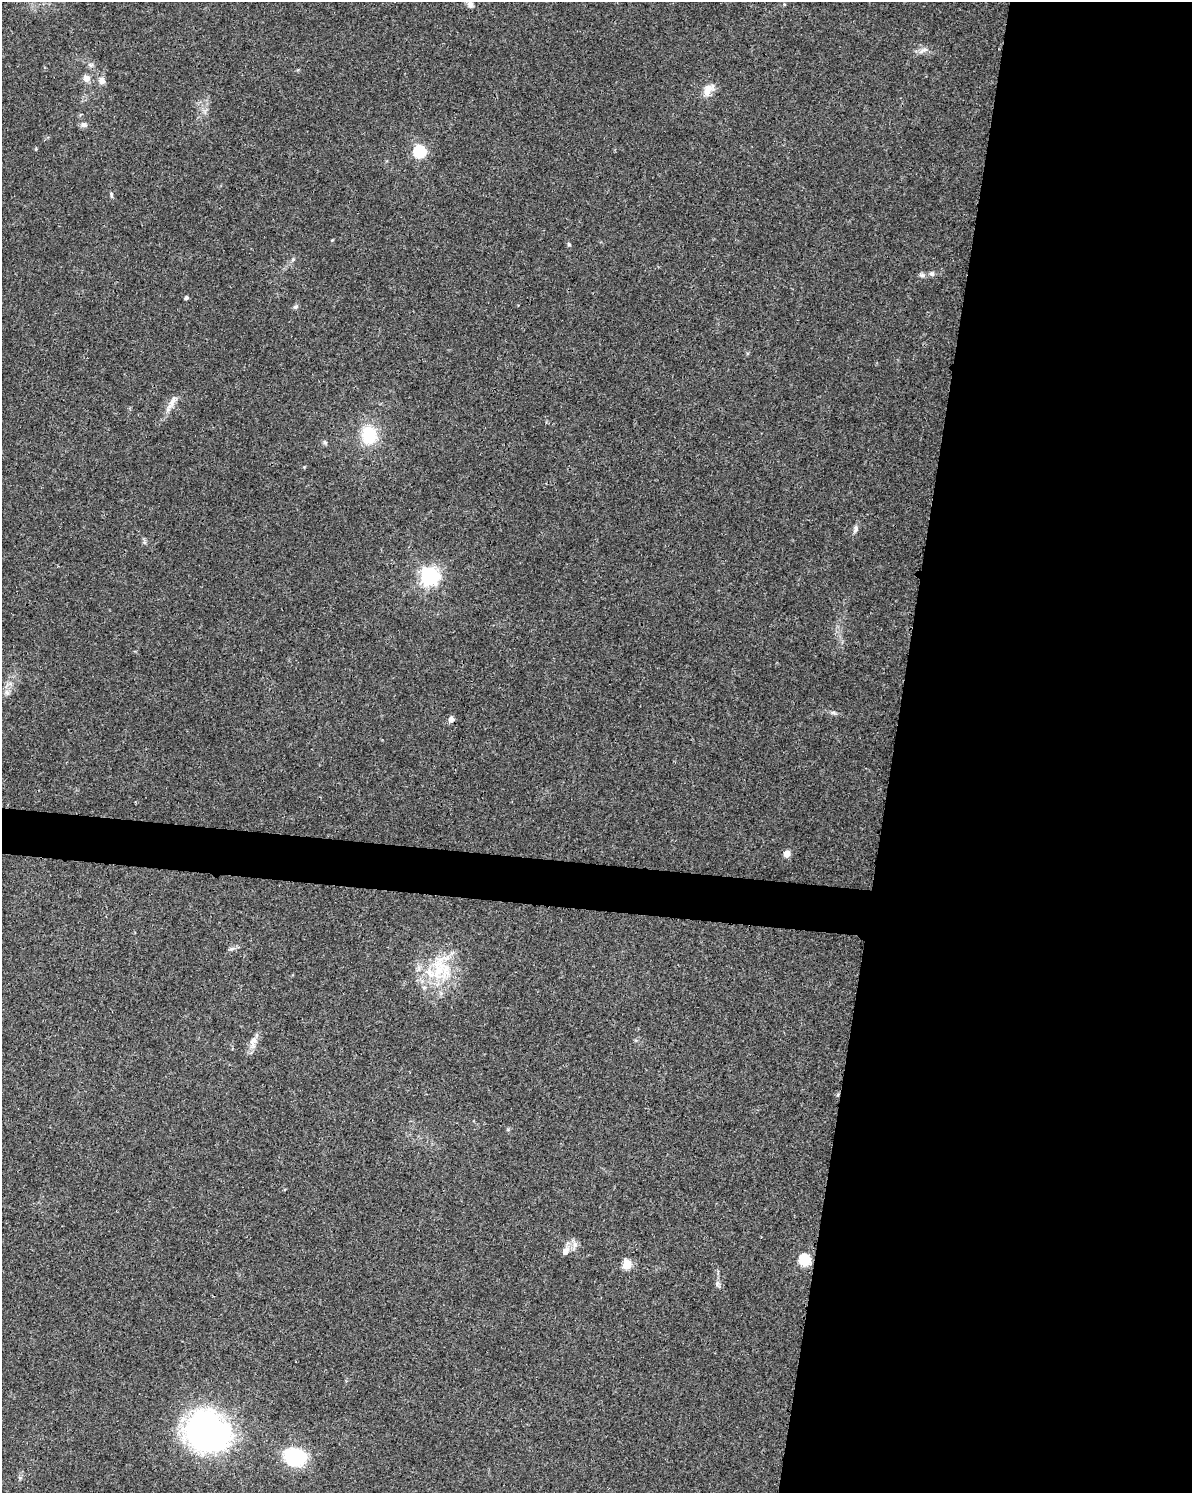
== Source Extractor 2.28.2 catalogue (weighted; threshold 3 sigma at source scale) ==
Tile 8 of 4 x 3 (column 4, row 2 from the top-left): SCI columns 3573-4762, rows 1722-3212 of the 4784 x 4997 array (HDU 1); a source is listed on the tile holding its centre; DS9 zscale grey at full resolution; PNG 1194 x 1495 px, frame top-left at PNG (2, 2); no overlay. Shown black and unused: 27% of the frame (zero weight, under 3 of 4 exposures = <1% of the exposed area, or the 3 px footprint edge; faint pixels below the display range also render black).
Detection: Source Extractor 2.28.2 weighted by HDU 2 'WHT'; one run over the whole footprint, this tile lists its part. Background 0.0366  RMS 0.0034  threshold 0.0152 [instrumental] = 3 sigma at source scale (4.5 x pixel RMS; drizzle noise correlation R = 1.50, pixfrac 1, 0.0396/0.0396 arcsec/px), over >= 5 px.
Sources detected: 35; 2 inside a brighter listed object's ellipse — not listed separately; the other 33 listed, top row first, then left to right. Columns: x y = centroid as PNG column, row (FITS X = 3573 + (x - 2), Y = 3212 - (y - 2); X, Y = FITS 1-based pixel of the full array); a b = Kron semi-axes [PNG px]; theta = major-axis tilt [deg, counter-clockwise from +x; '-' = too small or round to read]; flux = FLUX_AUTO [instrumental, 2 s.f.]
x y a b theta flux
470 4 9 8 - 1.4
923 50 12 5 29 1.4
86 78 8 7 - 2.4
102 81 7 7 - 2.1
707 92 13 10 -84 2.5
84 124 8 7 - 1.2
419 151 6 6 - 39
111 194 7 5 -75 0.57
332 240 4 3 - 0.28
569 244 5 4 - 0.48
293 259 6 4 45 0.5
932 274 7 6 - 0.85
922 275 8 6 -20 0.81
186 298 4 4 - 0.82
295 306 8 5 33 0.64
172 401 24 7 62 2.9
369 435 20 16 -82 13
325 442 7 5 -67 0.62
855 529 13 5 69 1.2
429 576 7 7 - 150
7 692 8 6 -68 1.1
833 713 9 4 -8 0.73
451 719 5 5 - 2.2
787 853 5 5 - 4.3
232 948 9 4 9 0.79
440 968 41 31 -70 21
254 1040 13 8 52 2.3
565 1251 13 8 50 2.4
805 1260 6 6 - 29
627 1264 5 5 - 15
717 1283 8 6 72 0.9
207 1432 41 35 -18 110
295 1457 18 15 -16 24
Overlapping masked pixels (flux is a lower limit): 1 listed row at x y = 451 719